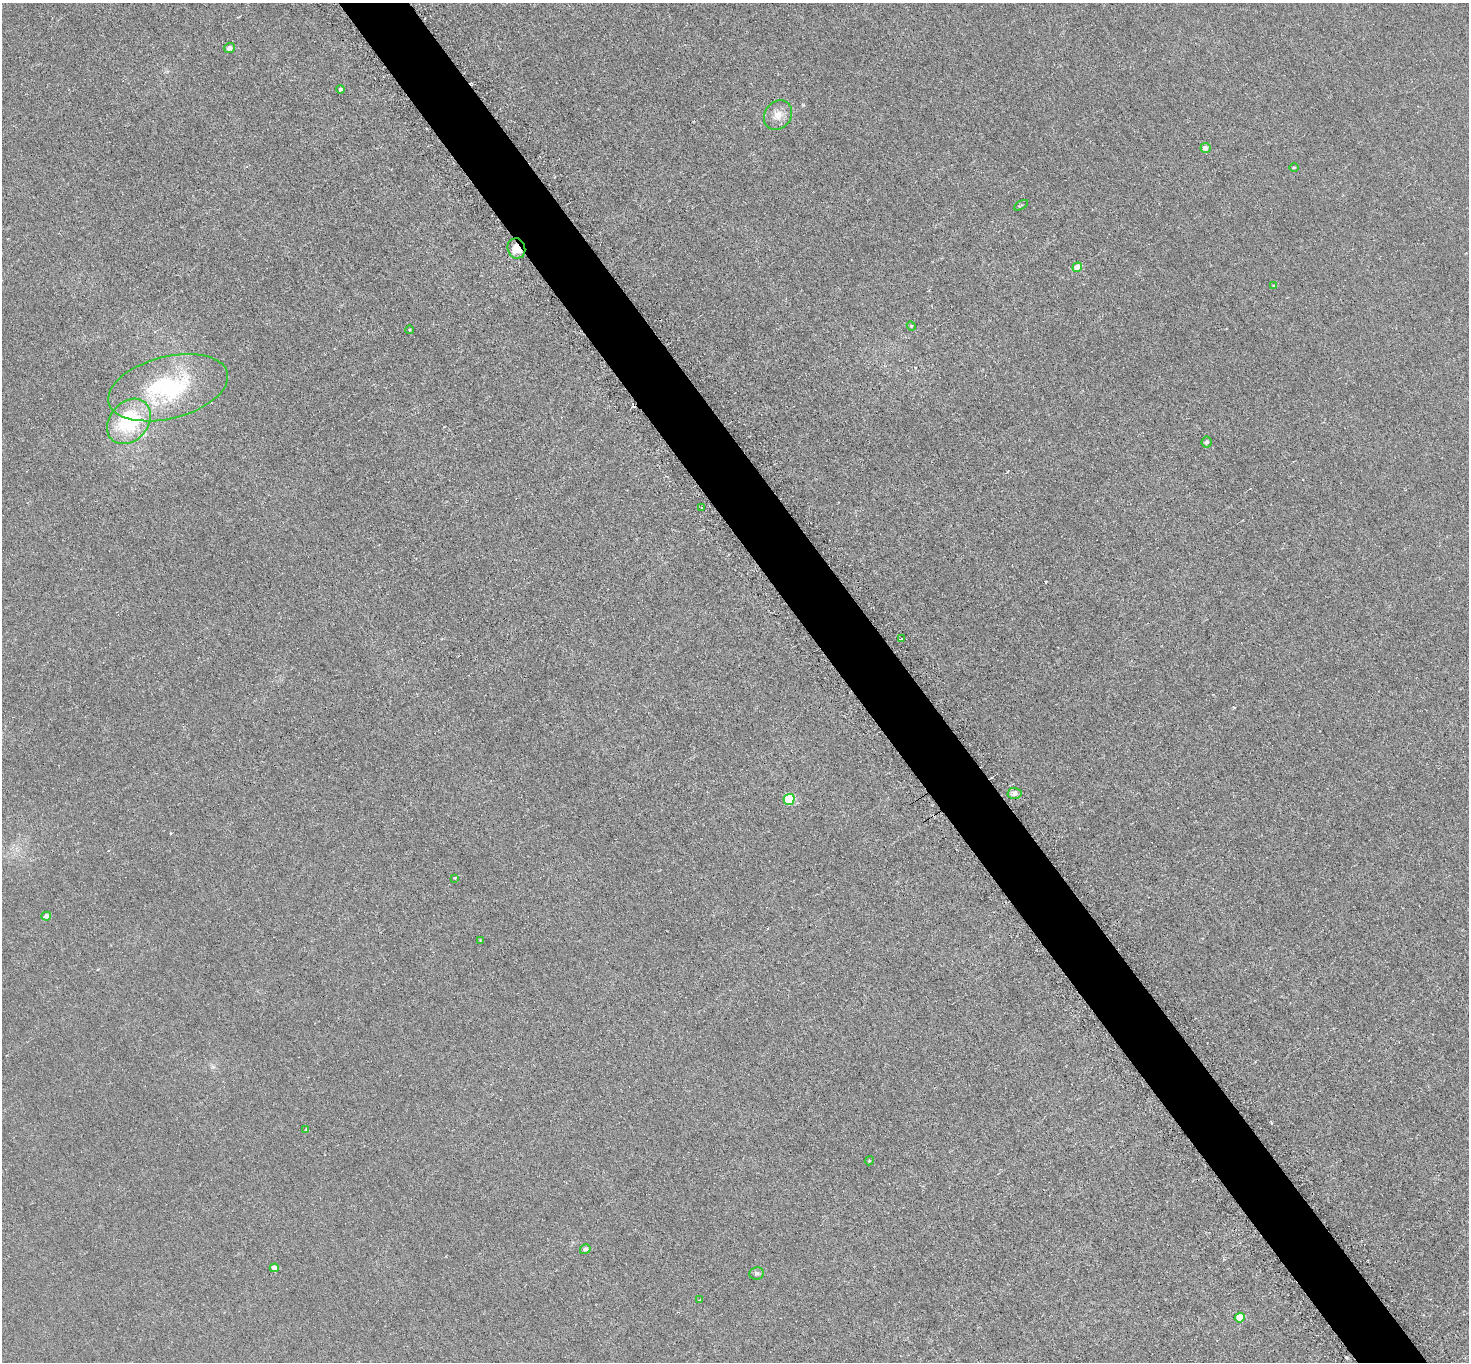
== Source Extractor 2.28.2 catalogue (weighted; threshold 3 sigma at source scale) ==
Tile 6 of 4 x 4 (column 2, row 2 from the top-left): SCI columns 1509-2975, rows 3043-4402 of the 5951 x 5944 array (HDU 1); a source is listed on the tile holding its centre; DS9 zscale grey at full resolution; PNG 1471 x 1364 px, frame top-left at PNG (2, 3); each listed source drawn as its Kron ellipse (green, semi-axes under 4 px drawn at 4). Shown black and unused: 5% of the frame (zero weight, under 3 of 6 exposures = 3% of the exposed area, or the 3 px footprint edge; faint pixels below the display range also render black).
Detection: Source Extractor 2.28.2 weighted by HDU 2 'WHT'; one run over the whole footprint, this tile lists its part. Background 0.0103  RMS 0.0032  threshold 0.0132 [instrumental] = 3 sigma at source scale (4.09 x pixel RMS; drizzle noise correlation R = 1.36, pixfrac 0.8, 0.05/0.05 arcsec/px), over >= 5 px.
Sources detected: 29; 1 cosmic-ray / hot-pixel residue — neither listed nor drawn; the other 28 listed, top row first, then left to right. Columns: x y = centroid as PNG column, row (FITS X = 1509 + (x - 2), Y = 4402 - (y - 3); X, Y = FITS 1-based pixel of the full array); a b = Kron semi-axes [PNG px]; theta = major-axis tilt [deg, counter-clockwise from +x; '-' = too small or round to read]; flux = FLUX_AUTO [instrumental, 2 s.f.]
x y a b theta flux
229 48 5 5 - 1.2
341 89 4 4 - 0.64
778 115 16 13 53 3.1
1205 148 5 5 - 1.2
1294 167 4 3 - 0.24
1021 205 8 2 30 0.3
516 248 10 9 - 4
1077 267 5 4 - 4.9
1273 286 3 3 - 0.34
911 326 5 4 - 0.33
410 330 4 3 - 0.25
168 388 61 31 14 34
129 421 25 19 49 22
1207 442 5 5 - 0.71
702 508 3 2 - 0.29
901 639 3 3 - 0.36
1014 793 7 5 -3 1.4
789 799 5 5 - 19
455 878 3 3 - 0.23
46 916 5 4 - 1.5
480 940 4 3 - 0.2
306 1129 4 3 - 0.26
869 1161 4 3 - 0.3
585 1249 5 5 - 0.92
274 1268 4 4 - 1.2
757 1273 7 6 - 0.69
700 1300 3 2 - 0.27
1240 1318 5 5 - 7.4
Overlapping masked pixels (flux is a lower limit): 1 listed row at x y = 516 248